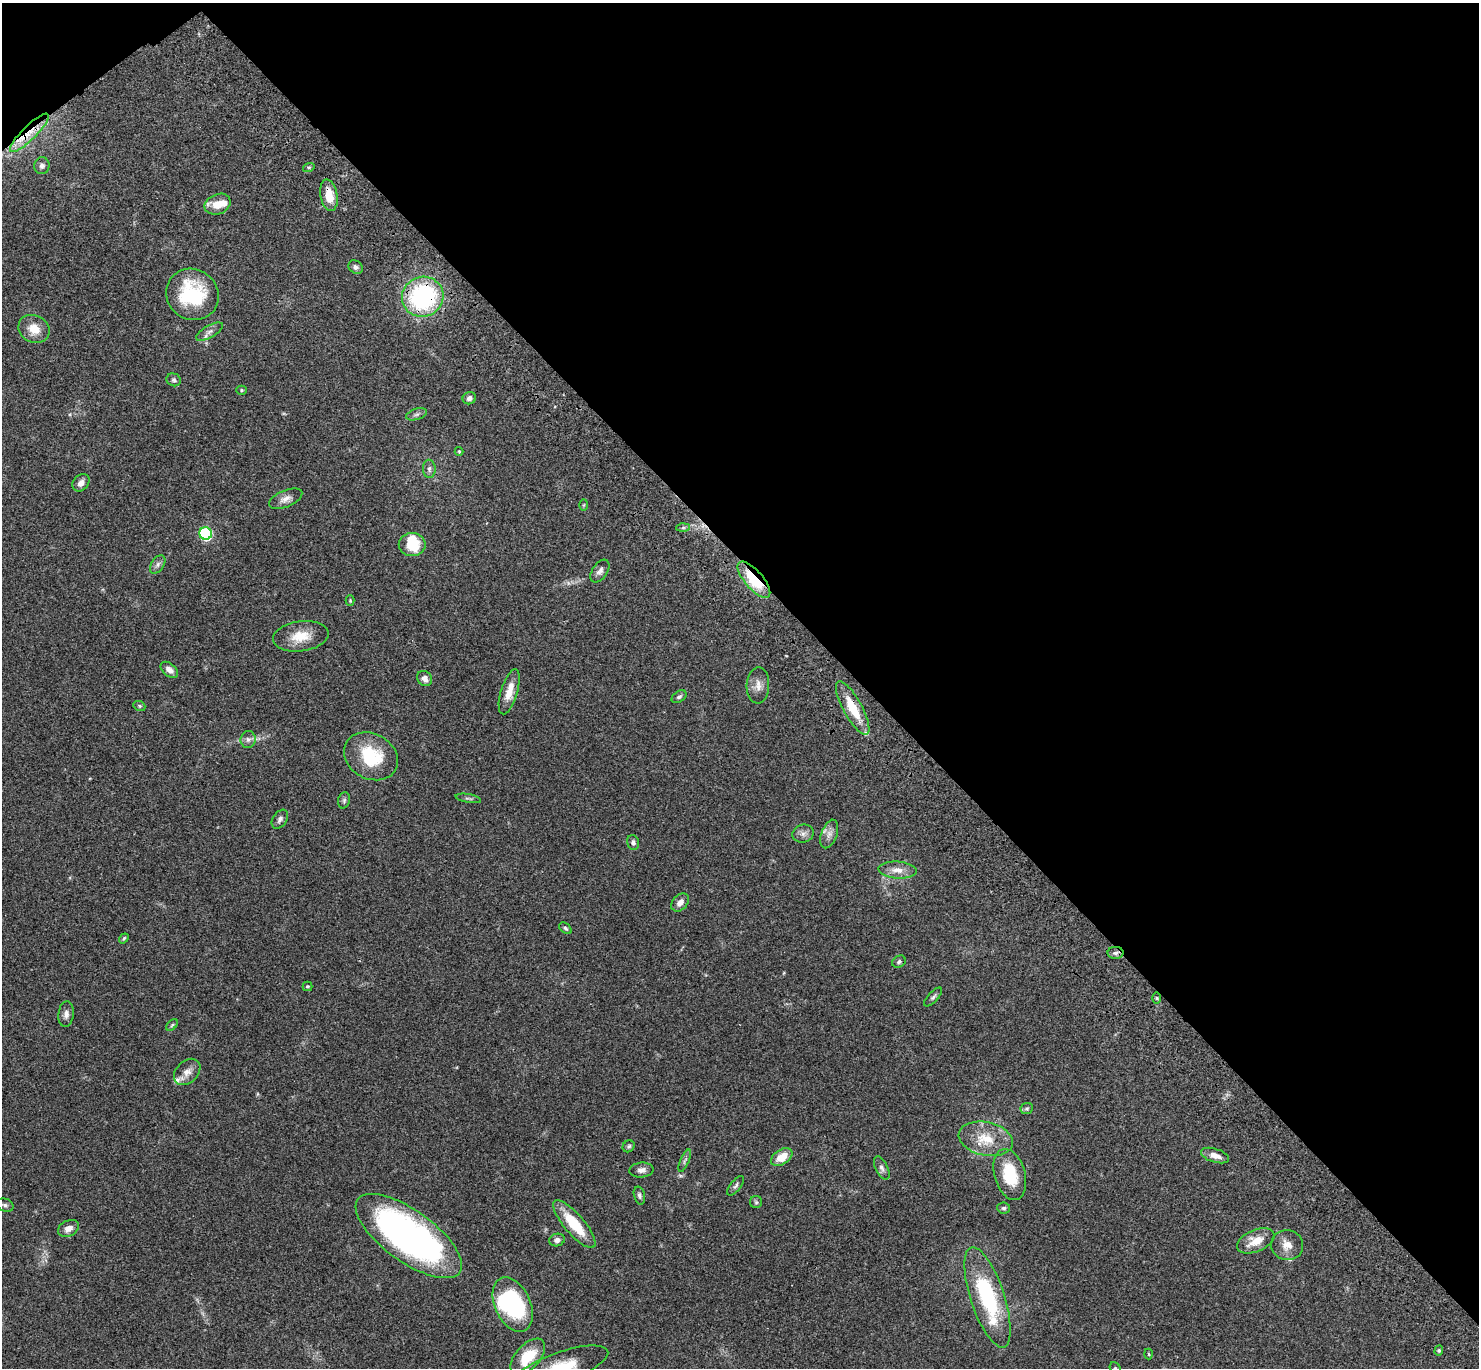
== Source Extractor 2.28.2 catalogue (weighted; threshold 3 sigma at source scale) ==
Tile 3 of 4 x 4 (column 3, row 1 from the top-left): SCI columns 3054-4530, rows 4341-5706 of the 6109 x 6091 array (HDU 1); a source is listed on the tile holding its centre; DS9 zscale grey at full resolution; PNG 1481 x 1370 px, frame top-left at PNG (2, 3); each listed source drawn as its Kron ellipse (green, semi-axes under 4 px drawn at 4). Shown black and unused: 43% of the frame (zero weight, under 3 of 4 exposures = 6% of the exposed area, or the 3 px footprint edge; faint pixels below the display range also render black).
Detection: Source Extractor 2.28.2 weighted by HDU 2 'WHT'; one run over the whole footprint, this tile lists its part. Background 0.0504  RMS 0.0055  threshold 0.0246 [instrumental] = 3 sigma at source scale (4.5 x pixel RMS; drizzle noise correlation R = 1.50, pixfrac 1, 0.05/0.05 arcsec/px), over >= 5 px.
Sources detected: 90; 2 too faint to see at this stretch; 3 inside a brighter object's white glare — neither listed nor drawn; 4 inside a brighter listed object's ellipse — not listed separately; the other 81 listed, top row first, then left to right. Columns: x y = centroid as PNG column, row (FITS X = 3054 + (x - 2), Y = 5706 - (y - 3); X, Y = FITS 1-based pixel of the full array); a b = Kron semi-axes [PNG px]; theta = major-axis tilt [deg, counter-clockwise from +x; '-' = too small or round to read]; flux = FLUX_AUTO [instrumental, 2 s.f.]
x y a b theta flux
29 133 26 7 45 9.9
42 166 8 7 - 1.8
309 167 6 4 17 0.68
329 195 16 8 -79 8.4
218 204 13 10 22 7.5
356 267 8 6 -35 1.5
192 294 27 25 -36 37
423 297 21 19 27 72
34 329 16 13 -29 8.2
210 332 15 6 29 2.4
174 380 7 6 - 1.3
241 390 5 4 - 0.61
469 398 7 6 - 1.7
416 414 11 5 17 1.6
459 451 4 4 - 0.56
429 469 9 6 -88 1.8
81 483 10 7 46 3.1
286 499 18 8 23 3.5
584 505 6 4 88 0.58
683 528 7 4 2 1.1
206 533 6 6 - 55
412 545 13 11 0 12
158 564 10 6 55 1.8
600 571 13 7 55 2.3
754 580 22 9 -49 24
350 600 5 4 - 0.6
301 636 28 15 8 11
169 670 10 6 -39 2.8
425 679 8 6 -45 3
758 685 18 11 88 4.6
509 692 23 8 73 7
679 697 8 5 32 1.3
139 706 6 4 -22 0.79
853 708 30 9 -61 14
248 739 8 7 - 2
371 756 28 22 -29 25
468 798 13 3 -10 1
344 800 8 6 75 1.2
280 819 10 7 55 1.9
803 833 11 9 16 2.5
829 834 15 8 70 3.3
633 842 7 6 - 1.5
897 870 19 8 -4 5.2
680 902 10 7 48 2.9
565 928 7 4 -40 0.94
124 938 5 4 - 0.8
1115 953 8 6 1 1.5
899 962 7 5 31 1.1
307 986 5 4 - 0.74
933 997 12 5 48 1.4
1157 998 6 4 -89 0.56
66 1014 13 7 84 2.7
172 1025 7 4 45 0.77
187 1072 15 11 44 4.4
1027 1109 6 5 - 0.92
986 1139 27 16 -12 15
629 1146 6 5 - 1
1215 1156 14 6 -17 4.1
782 1157 12 7 33 8.7
685 1161 12 4 67 1.4
882 1168 12 6 -64 1.9
641 1170 12 7 5 2.5
1010 1175 26 15 -75 21
735 1186 11 5 51 1.4
639 1195 9 5 -75 1.4
756 1202 6 6 - 0.97
5 1205 9 6 -19 1.4
1004 1208 6 5 - 1.1
574 1224 30 10 -49 18
68 1228 11 8 27 3.6
409 1236 63 25 -36 190
557 1240 8 6 20 2
1256 1241 20 11 23 8.7
1287 1245 16 15 - 5.9
988 1297 52 17 -72 53
513 1304 29 17 -66 56
1439 1351 5 4 - 0.76
1149 1354 5 3 - 0.5
528 1357 22 12 48 17
560 1368 50 15 19 24
1115 1368 6 5 - 0.91
Overlapping masked pixels (flux is a lower limit): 6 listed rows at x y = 29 133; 329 195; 423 297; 754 580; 853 708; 1115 953
Isophote crosses this tile's border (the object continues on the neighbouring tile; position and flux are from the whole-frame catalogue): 2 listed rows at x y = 560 1368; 1115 1368